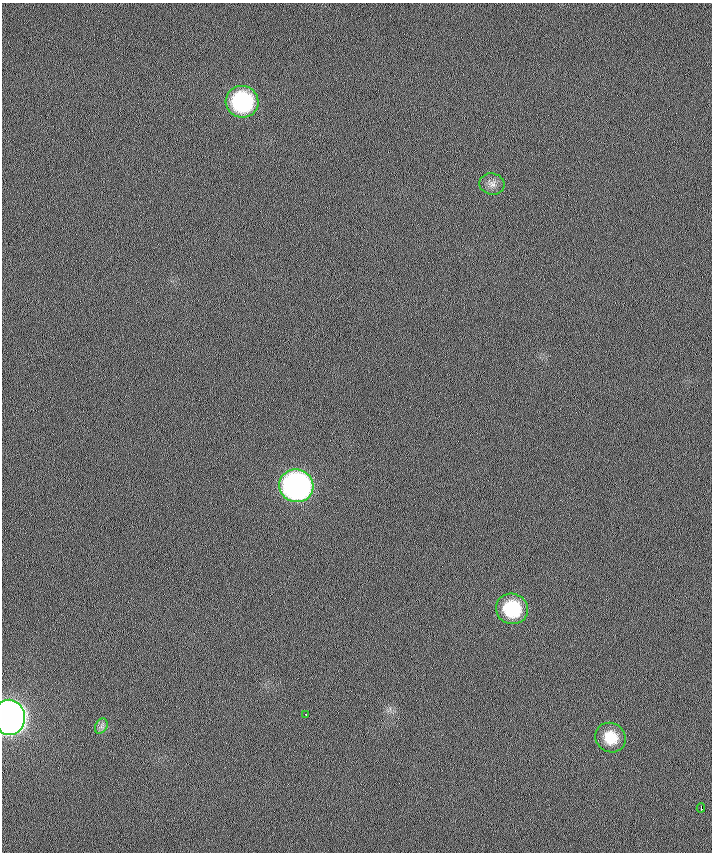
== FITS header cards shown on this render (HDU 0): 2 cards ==
NAXIS1  =                  710 /
NAXIS2  =                  850 /

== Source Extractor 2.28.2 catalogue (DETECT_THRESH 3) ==
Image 710 x 850 px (HDU 0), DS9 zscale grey, 1 PNG px = 1 image px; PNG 714 x 854 px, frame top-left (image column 1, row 850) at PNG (2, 3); each listed source drawn as its Kron ellipse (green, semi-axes under 4 px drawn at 4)
Background 0.461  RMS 6.9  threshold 20.6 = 3 sigma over >= 5 px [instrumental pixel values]
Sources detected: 9; all 9 listed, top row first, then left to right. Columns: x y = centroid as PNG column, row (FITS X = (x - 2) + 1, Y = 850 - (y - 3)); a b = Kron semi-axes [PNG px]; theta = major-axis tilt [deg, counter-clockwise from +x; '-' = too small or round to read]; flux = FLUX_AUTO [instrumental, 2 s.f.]
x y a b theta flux
242 102 16 16 - 49000
492 184 13 10 -10 2900
296 486 17 16 - 150000
512 609 16 15 - 24000
306 714 2 2 - 1600
9 717 17 15 -84 440000
101 726 8 6 61 1600
611 738 15 14 - 11000
701 808 4 2 - 1500
At the frame edge (FLAGS 8, measured only in part): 1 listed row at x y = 9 717